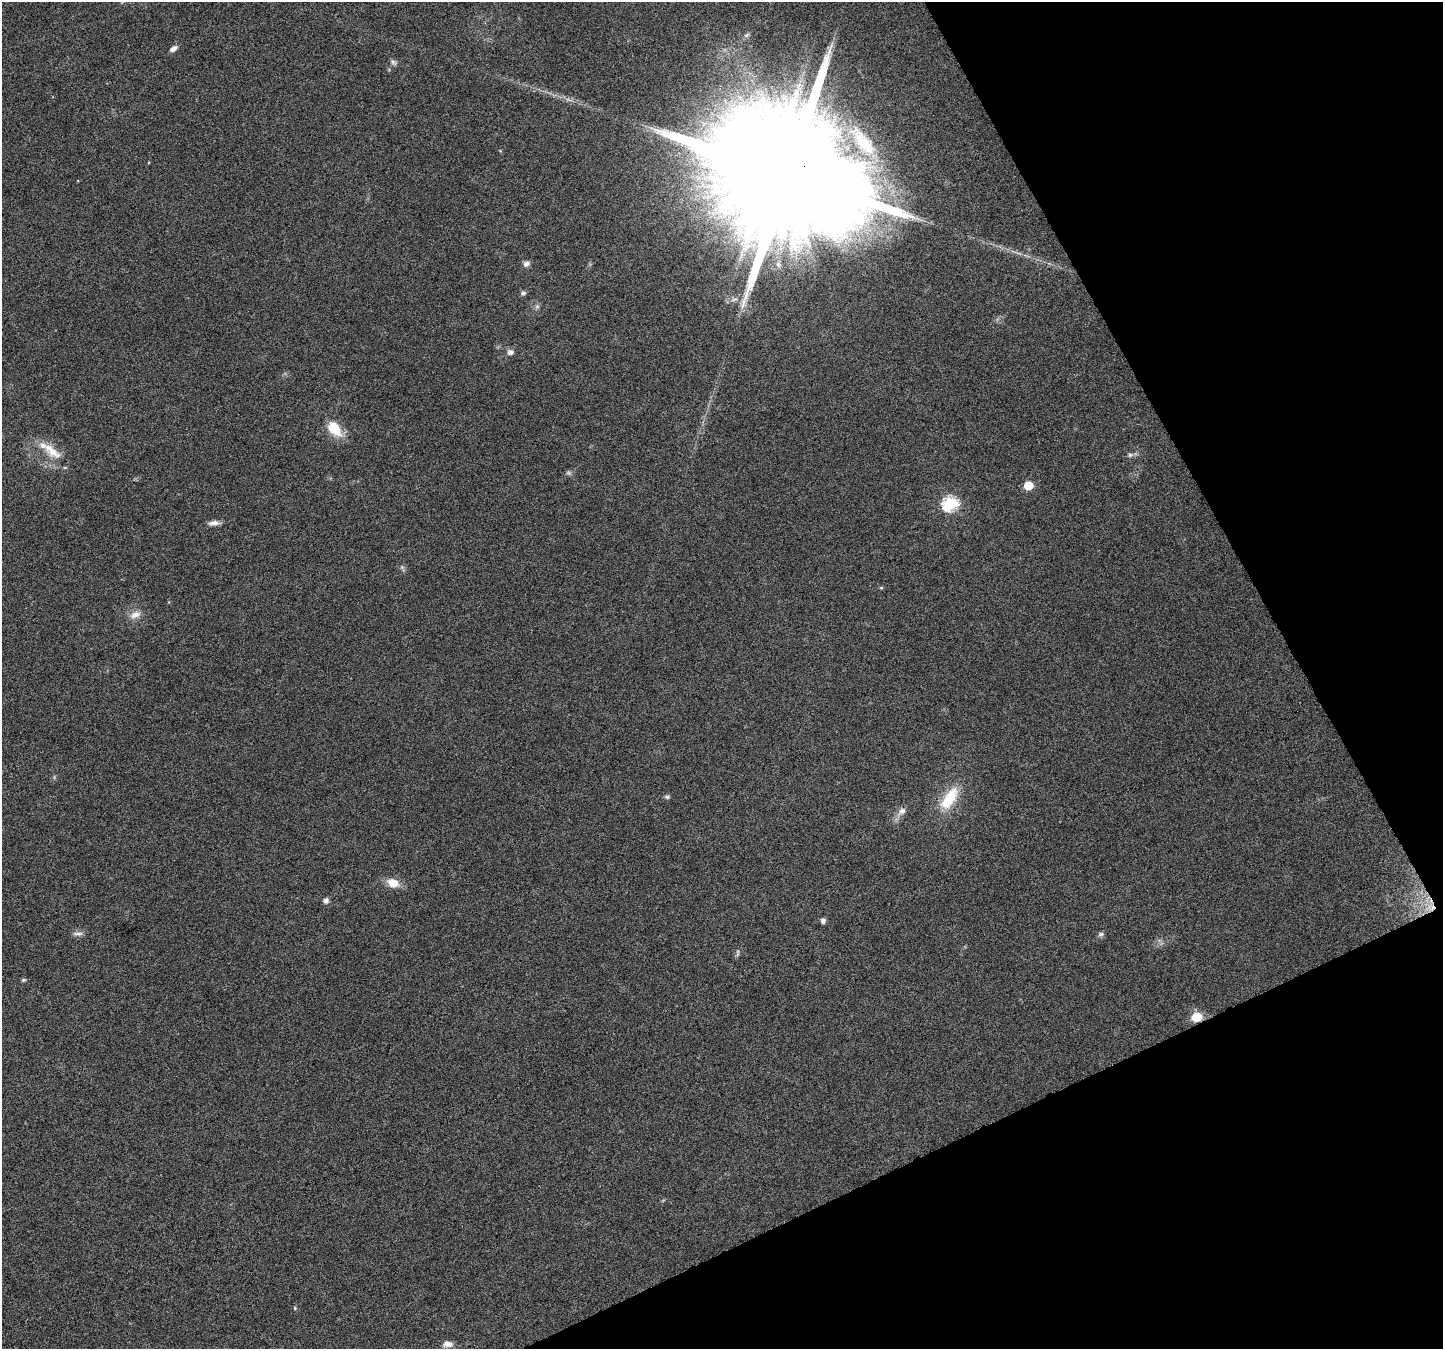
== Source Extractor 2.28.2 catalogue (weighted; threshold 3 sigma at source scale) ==
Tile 12 of 4 x 4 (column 4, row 3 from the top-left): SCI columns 4327-5767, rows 1508-2854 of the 5767 x 5649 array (HDU 1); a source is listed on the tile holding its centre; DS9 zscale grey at full resolution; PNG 1445 x 1351 px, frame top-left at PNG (2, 2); no overlay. Shown black and unused: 23% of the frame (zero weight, under 4 of 8 exposures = <1% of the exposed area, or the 3 px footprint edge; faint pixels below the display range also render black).
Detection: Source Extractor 2.28.2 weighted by HDU 2 'WHT'; one run over the whole footprint, this tile lists its part. Background 0.0378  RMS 0.0028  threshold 0.0113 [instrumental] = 3 sigma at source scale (4.09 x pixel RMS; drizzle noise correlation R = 1.36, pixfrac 0.8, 0.0396/0.0396 arcsec/px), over >= 5 px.
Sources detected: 34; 1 too faint to see at this stretch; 1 inside a brighter object's white glare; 1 cosmic-ray / hot-pixel residue — not listed; the other 31 listed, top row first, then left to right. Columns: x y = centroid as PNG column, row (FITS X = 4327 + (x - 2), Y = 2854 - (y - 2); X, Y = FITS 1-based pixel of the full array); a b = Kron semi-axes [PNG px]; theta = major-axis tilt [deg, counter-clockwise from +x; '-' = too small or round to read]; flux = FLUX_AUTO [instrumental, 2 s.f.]
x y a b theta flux
746 35 8 5 35 0.6
173 49 10 6 36 1.1
393 62 9 6 -50 0.7
864 143 38 15 -51 8.9
786 175 41 29 15 20000
526 264 7 6 - 1.2
523 293 6 5 - 0.7
734 299 11 3 15 0.77
537 306 6 6 - 0.6
510 352 9 7 -4 1.1
334 428 19 13 -48 6.5
52 451 31 11 -39 5.3
1130 455 7 6 - 0.64
1028 486 6 5 - 8.6
950 504 7 6 - 42
214 523 15 6 4 1.4
881 588 6 4 -1 0.27
135 615 15 9 20 2.1
667 797 7 5 -12 0.52
949 799 36 15 56 9.1
902 811 13 9 41 1.6
393 883 13 9 -18 3.8
326 901 5 5 - 1.3
823 921 5 5 - 0.83
78 934 16 4 -1 0.92
1101 934 8 5 10 0.64
737 953 10 4 85 0.5
23 980 6 5 - 0.39
1196 1017 6 6 - 13
295 1308 5 5 - 0.28
448 1344 11 7 -2 1.8
Overlapping masked pixels (flux is a lower limit): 2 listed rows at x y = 786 175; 1196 1017